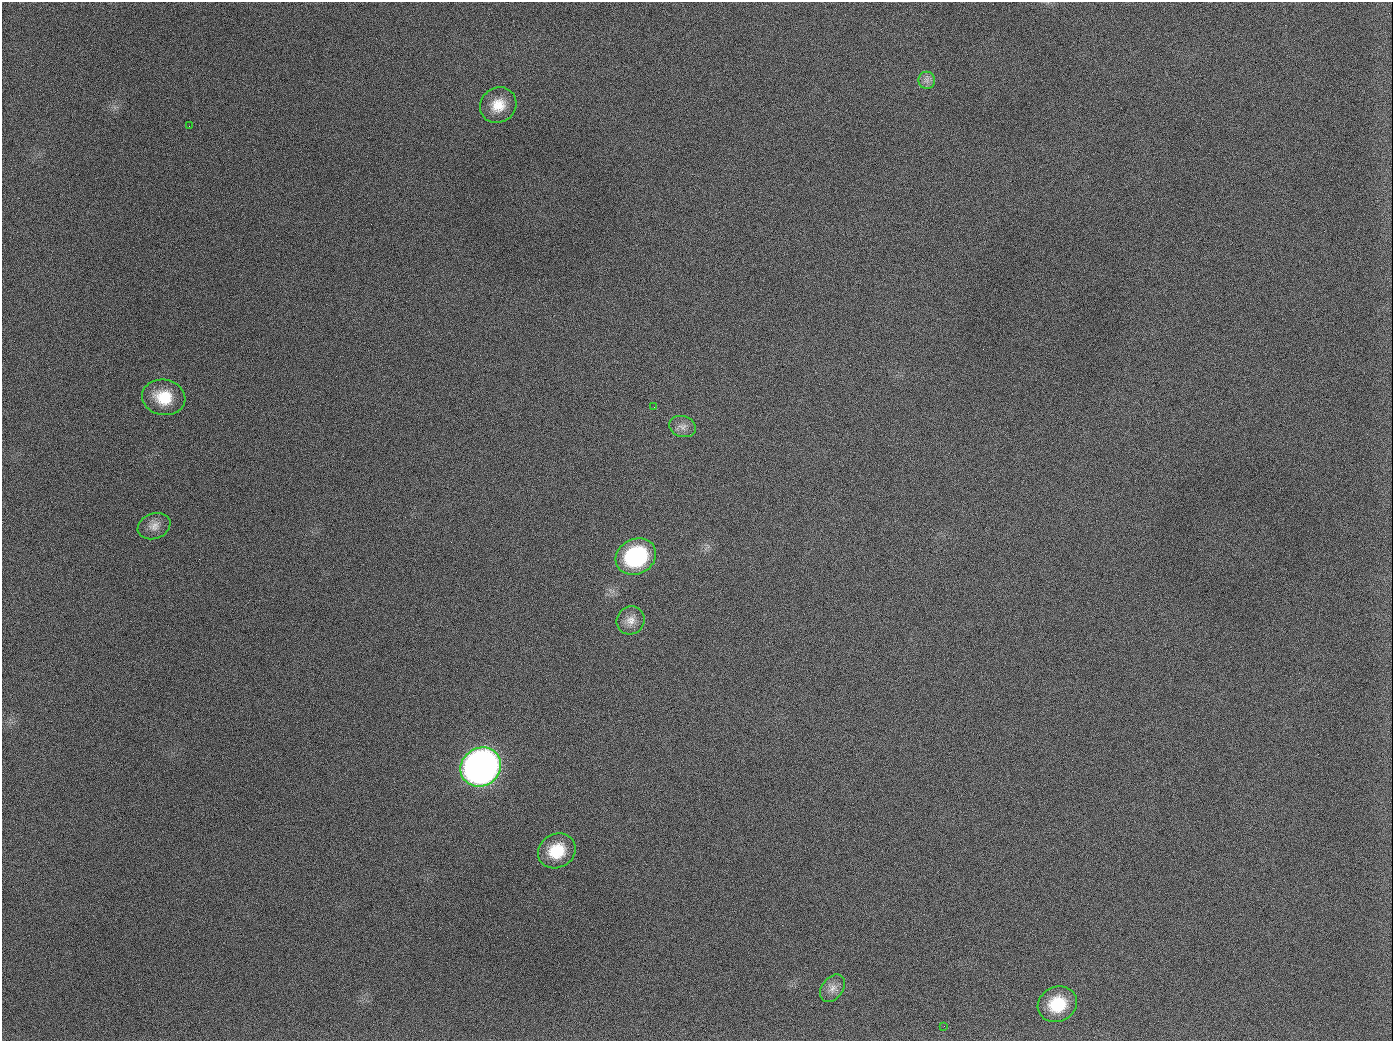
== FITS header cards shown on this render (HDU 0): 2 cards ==
NAXIS1  =                 1391
NAXIS2  =                 1039

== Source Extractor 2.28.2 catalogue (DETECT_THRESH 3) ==
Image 1391 x 1039 px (HDU 0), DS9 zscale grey, 1 PNG px = 1 image px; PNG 1395 x 1043 px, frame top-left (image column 1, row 1039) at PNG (2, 2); each listed source drawn as its Kron ellipse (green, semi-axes under 4 px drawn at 4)
Background 1700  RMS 74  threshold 223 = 3 sigma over >= 5 px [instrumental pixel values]
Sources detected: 14; all 14 listed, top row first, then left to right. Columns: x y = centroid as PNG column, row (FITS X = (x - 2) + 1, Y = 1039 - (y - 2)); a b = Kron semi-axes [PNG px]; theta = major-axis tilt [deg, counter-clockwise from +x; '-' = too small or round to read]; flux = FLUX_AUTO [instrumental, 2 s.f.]
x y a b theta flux
927 80 8 8 - 2.6e+04
498 105 19 17 38 1.0e+05
189 126 2 2 - 5.8e+03
164 397 22 17 -12 1.6e+05
654 407 2 2 - 3.8e+03
683 426 14 10 -17 3.7e+04
154 526 17 12 21 4.7e+04
636 557 21 17 28 5.2e+05
631 620 14 13 - 5.4e+04
481 767 21 19 36 3.6e+06
557 851 19 16 29 1.6e+05
832 988 15 10 53 4.3e+04
1057 1004 20 17 25 2.0e+05
944 1026 3 2 - 4.4e+03